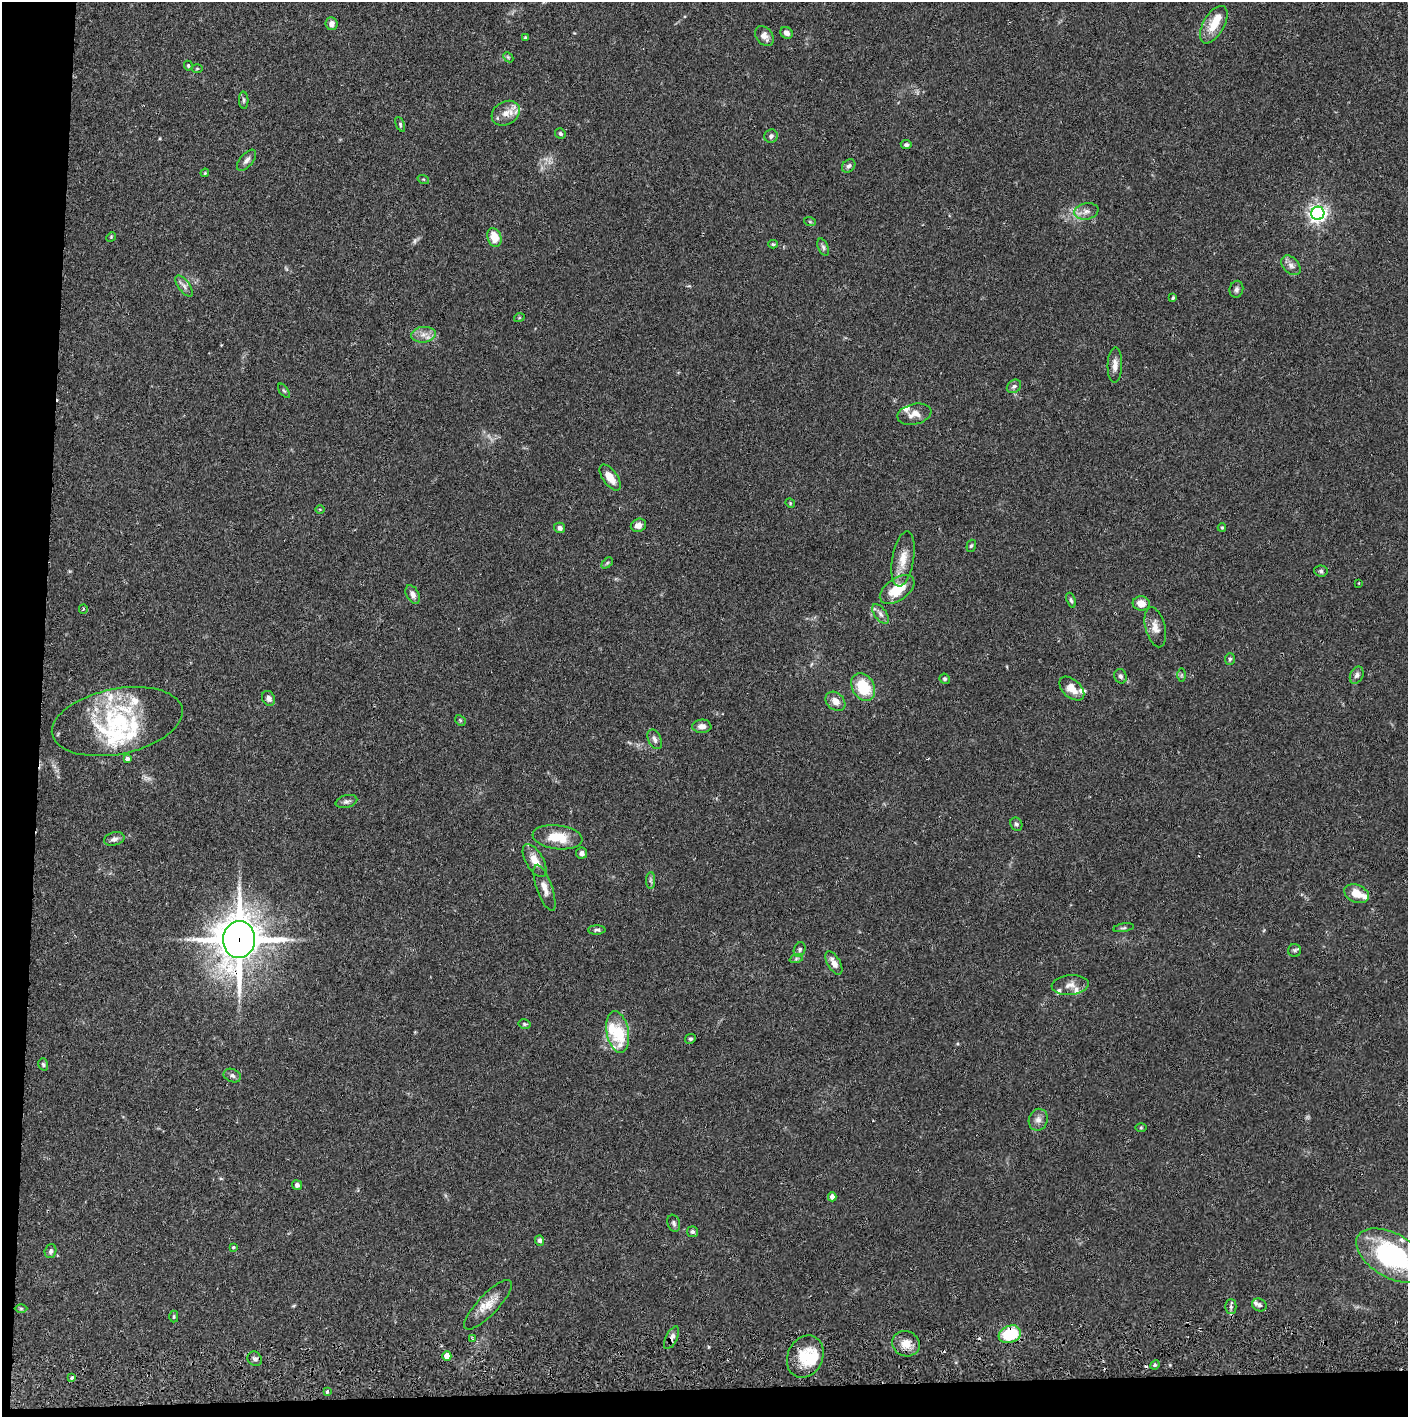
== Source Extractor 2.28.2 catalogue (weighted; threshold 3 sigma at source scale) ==
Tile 7 of 3 x 3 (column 1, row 3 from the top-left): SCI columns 4-1409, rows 57-1471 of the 4228 x 4360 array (HDU 1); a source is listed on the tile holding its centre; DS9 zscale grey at full resolution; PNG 1410 x 1419 px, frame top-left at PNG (2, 2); each listed source drawn as its Kron ellipse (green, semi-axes under 4 px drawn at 4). Shown black and unused: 5% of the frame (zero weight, under 2 of 3 exposures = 3% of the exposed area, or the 3 px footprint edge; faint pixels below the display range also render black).
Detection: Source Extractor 2.28.2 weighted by HDU 2 'WHT'; one run over the whole footprint, this tile lists its part. Background 0.0687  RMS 0.0048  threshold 0.0217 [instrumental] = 3 sigma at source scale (4.5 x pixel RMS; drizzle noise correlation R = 1.50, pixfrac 1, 0.05/0.05 arcsec/px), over >= 5 px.
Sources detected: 135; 1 too faint to see at this stretch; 1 inside a brighter object's white glare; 3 cosmic-ray / hot-pixel residue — neither listed nor drawn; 16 inside a brighter listed object's ellipse — not listed separately; the other 114 listed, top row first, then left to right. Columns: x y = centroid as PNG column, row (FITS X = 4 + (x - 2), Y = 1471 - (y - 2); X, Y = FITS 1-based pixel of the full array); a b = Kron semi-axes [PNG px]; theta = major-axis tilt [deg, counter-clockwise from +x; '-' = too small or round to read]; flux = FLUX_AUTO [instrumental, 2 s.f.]
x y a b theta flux
332 24 6 6 - 2.4
1214 25 21 10 60 9.2
786 33 6 5 - 2.2
764 36 11 8 -51 3.2
525 38 4 3 - 0.73
508 57 6 4 -45 0.69
188 66 5 4 - 0.6
197 69 6 4 1 0.53
244 100 9 4 -86 0.94
506 113 15 11 29 5.4
400 124 8 4 -66 0.78
560 134 5 5 - 1
771 136 7 6 - 1.6
906 145 5 4 - 1.1
247 160 13 6 50 2.2
849 166 7 6 - 1.2
205 173 4 3 - 0.46
423 179 6 4 -17 0.55
1086 211 12 8 11 2.9
1318 213 6 6 - 210
810 222 6 3 -19 0.51
111 237 5 4 - 0.5
494 237 9 7 -72 7.8
773 244 5 4 - 0.66
823 247 9 5 -68 1.1
1291 265 11 7 -46 2.5
184 286 12 5 -54 2
1236 289 8 6 75 1.4
1173 298 4 3 - 0.57
519 318 5 3 - 0.46
423 335 12 7 7 3.4
1115 365 18 7 88 3.2
1014 386 8 6 37 1.2
284 391 8 4 -54 0.75
914 414 17 10 12 4.8
610 477 15 7 -54 5.6
790 503 5 4 - 0.47
320 509 5 3 - 0.44
638 525 8 6 21 3.1
560 528 5 5 - 1.6
1222 528 4 4 - 0.62
971 546 6 4 70 0.8
903 559 28 11 80 7.9
607 563 6 4 45 0.66
1321 571 6 5 - 0.98
1359 583 3 2 - 0.4
897 590 19 11 34 12
413 594 10 6 -61 2.3
1071 600 8 4 -70 0.88
1141 603 8 7 - 4.6
83 609 5 2 - 0.44
881 614 11 6 -53 2
1155 627 20 10 -76 4.4
1230 659 6 5 - 0.87
1181 675 7 4 89 0.77
1357 675 9 6 64 1.6
1121 676 7 6 - 1.3
945 679 5 5 - 0.78
863 687 15 11 -62 17
1072 689 14 9 -42 5.4
269 698 8 6 -58 2.3
835 701 11 8 -43 3.6
460 720 6 4 -46 0.63
117 721 66 32 11 49
702 726 9 6 2 2.7
655 739 10 6 -64 1.8
127 758 3 3 - 2.2
346 801 11 6 14 1.5
1016 824 7 5 -62 1
557 837 25 12 -7 12
114 839 10 6 17 1.9
582 853 5 5 - 1.7
535 860 18 9 -60 5.5
651 880 8 4 90 1.1
545 888 24 7 -70 4.2
1357 894 13 8 -23 7.2
1124 928 10 3 9 0.76
597 930 9 4 0 1
239 940 18 16 84 1600
800 949 7 5 67 1.1
1295 950 6 6 - 0.96
796 959 7 4 19 0.92
834 963 13 6 -60 3.5
1070 985 18 9 5 3.6
524 1024 6 4 -14 0.74
618 1032 21 11 -79 20
690 1039 6 4 26 0.82
43 1064 6 4 -73 0.81
232 1076 9 6 -23 1.5
1038 1120 11 9 70 2.7
1141 1128 5 3 - 0.52
297 1185 5 5 - 1.4
832 1197 4 4 - 2.6
674 1223 8 6 -71 1.1
693 1232 5 5 - 1.1
540 1240 5 4 - 1.3
233 1247 4 3 - 0.48
50 1251 7 5 72 1.2
1392 1256 40 22 -30 63
488 1305 33 10 46 7.6
1259 1305 7 6 - 1.2
1231 1307 7 5 90 1.2
21 1309 6 4 -1 0.68
174 1317 6 4 89 0.62
1010 1334 11 8 21 24
672 1338 12 5 63 2.5
473 1339 4 4 - 0.6
906 1344 14 12 -26 5.9
447 1356 4 4 - 5.5
805 1357 22 17 63 15
255 1359 7 6 - 1.5
1155 1365 5 4 - 0.75
72 1378 3 3 - 2.1
327 1392 3 3 - 0.97
Overlapping masked pixels (flux is a lower limit): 4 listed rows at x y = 239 940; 1010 1334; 672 1338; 805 1357
Isophote crosses this tile's border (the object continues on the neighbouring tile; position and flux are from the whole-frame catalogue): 1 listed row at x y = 1392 1256